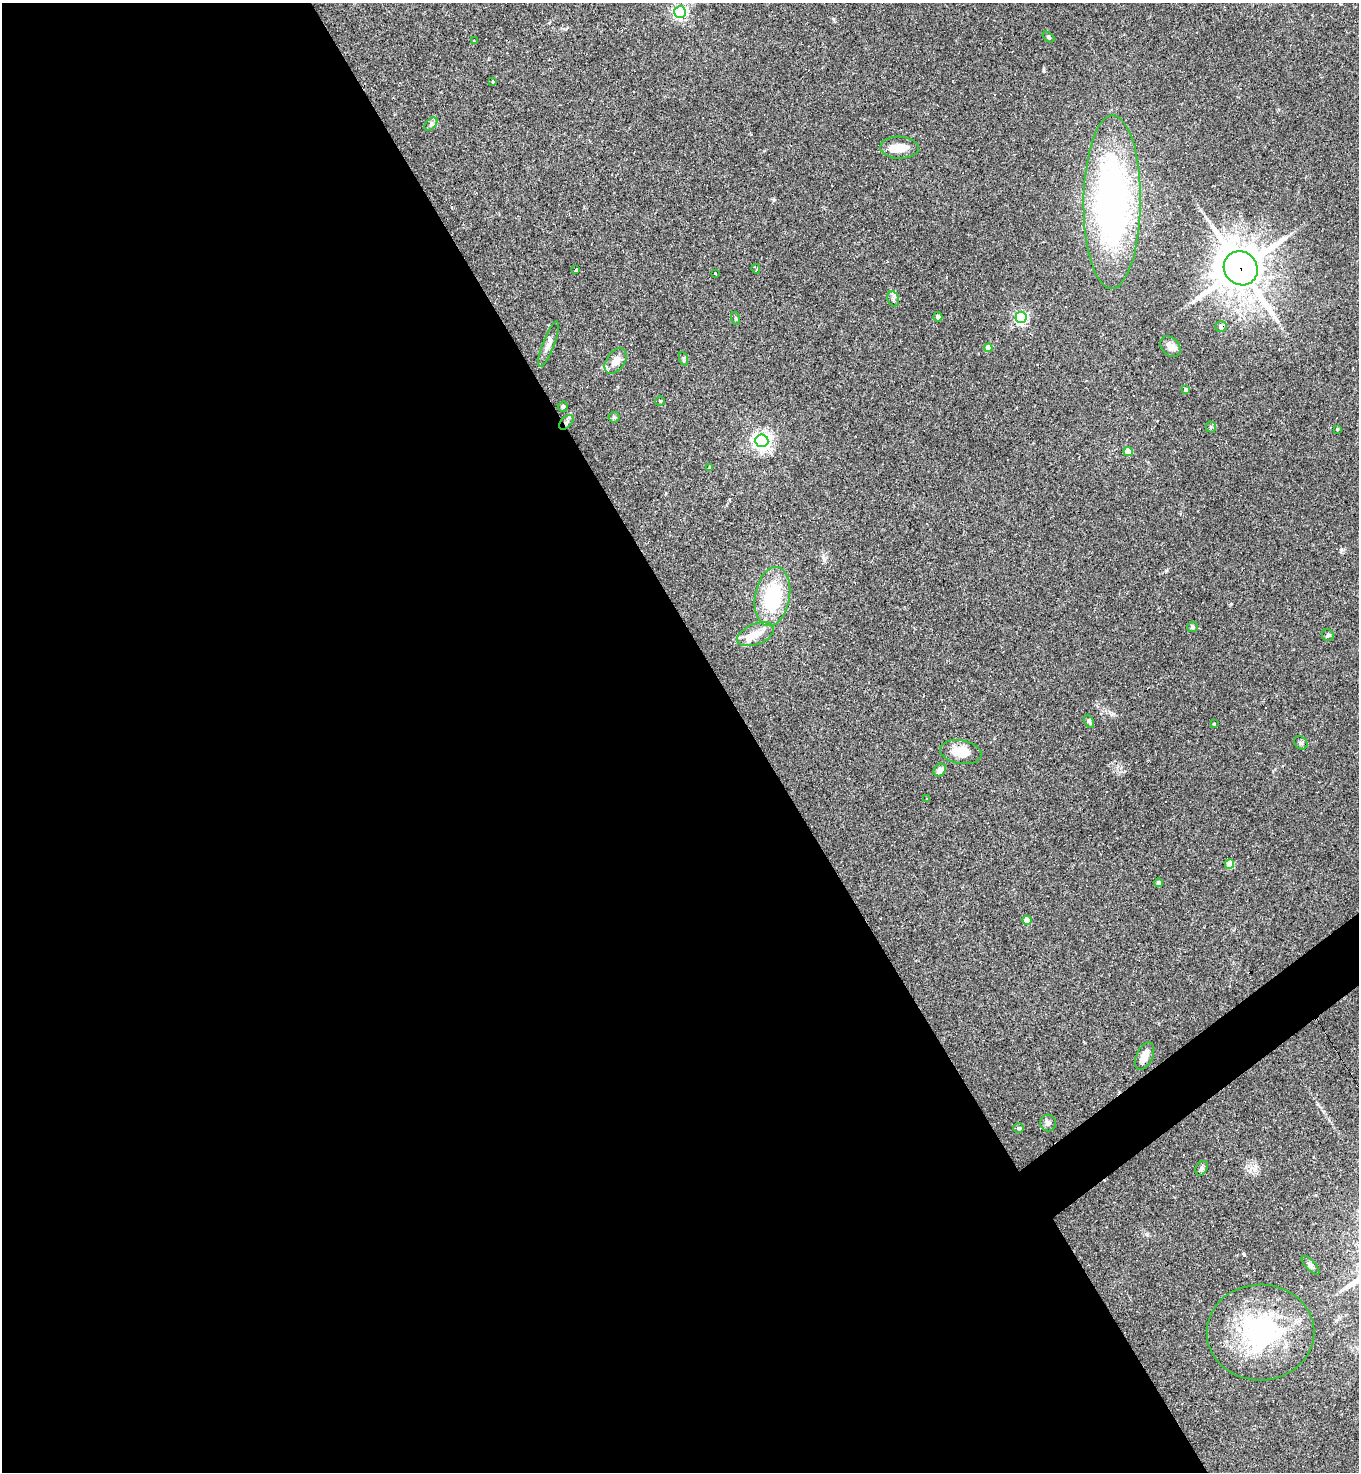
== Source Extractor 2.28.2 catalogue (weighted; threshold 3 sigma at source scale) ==
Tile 9 of 4 x 4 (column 1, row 3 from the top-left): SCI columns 293-1649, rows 1471-2940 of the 5875 x 5880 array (HDU 1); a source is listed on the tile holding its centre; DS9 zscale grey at full resolution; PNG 1361 x 1474 px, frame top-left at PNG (2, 3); each listed source drawn as its Kron ellipse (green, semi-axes under 4 px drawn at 4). Shown black and unused: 57% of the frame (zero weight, under 2 of 3 exposures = <1% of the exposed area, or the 3 px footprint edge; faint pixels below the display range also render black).
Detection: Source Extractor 2.28.2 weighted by HDU 2 'WHT'; one run over the whole footprint, this tile lists its part. Background 0.0409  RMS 0.0046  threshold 0.0207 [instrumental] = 3 sigma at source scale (4.5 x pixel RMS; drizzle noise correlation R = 1.50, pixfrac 1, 0.05/0.05 arcsec/px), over >= 5 px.
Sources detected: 65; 1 inside a brighter object's white glare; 12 cosmic-ray / hot-pixel residue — neither listed nor drawn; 2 inside a brighter listed object's ellipse — not listed separately; the other 50 listed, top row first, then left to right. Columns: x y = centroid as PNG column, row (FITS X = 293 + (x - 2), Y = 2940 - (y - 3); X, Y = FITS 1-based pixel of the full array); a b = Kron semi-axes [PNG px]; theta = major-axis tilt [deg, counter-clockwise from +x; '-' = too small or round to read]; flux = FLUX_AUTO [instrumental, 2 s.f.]
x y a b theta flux
680 12 6 6 - 95
1048 37 7 4 -38 0.67
474 41 3 2 - 0.41
493 81 3 2 - 0.51
431 124 8 4 46 1.1
899 148 19 11 -2 6.2
1112 202 87 28 90 170
1241 268 18 16 -46 1500
756 269 5 3 - 1.1
576 270 4 3 - 1.6
716 274 3 3 - 3.8
893 299 8 5 -71 1.1
938 317 5 4 - 1.6
1021 317 6 5 - 65
735 318 7 3 -71 0.58
1221 327 6 5 - 1.7
549 344 24 6 70 2.9
1170 347 11 8 -47 2.7
988 348 4 4 - 4.3
684 359 7 4 -70 0.74
615 361 14 9 55 4.4
1186 390 4 4 - 2
660 401 5 5 - 0.54
563 407 5 5 - 0.81
614 417 5 5 - 0.66
566 422 9 5 45 1.2
1211 427 5 5 - 0.63
1337 429 3 3 - 0.49
762 441 6 6 - 190
1128 452 4 4 - 8.1
710 468 4 3 - 1.5
772 596 30 17 80 30
1192 627 5 5 - 0.75
756 634 19 10 22 6
1328 635 6 5 - 0.75
1089 721 7 4 -66 0.92
1214 724 3 3 - 0.44
1301 743 7 5 -45 0.95
961 752 21 11 -10 8.5
940 770 7 5 49 2.7
926 799 3 3 - 0.39
1229 864 5 4 - 13
1158 883 4 4 - 1.2
1027 920 4 4 - 7.9
1145 1056 14 8 65 4.4
1048 1123 8 8 - 1.6
1018 1128 5 4 - 0.66
1202 1168 8 5 60 1.1
1310 1265 12 5 -47 1.2
1261 1332 54 48 1 62
Overlapping masked pixels (flux is a lower limit): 3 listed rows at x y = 1241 268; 1221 327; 566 422
Unlisted compact peaks at least as high as the median listed source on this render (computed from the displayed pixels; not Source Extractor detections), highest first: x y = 1244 1255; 1341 549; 774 200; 833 19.